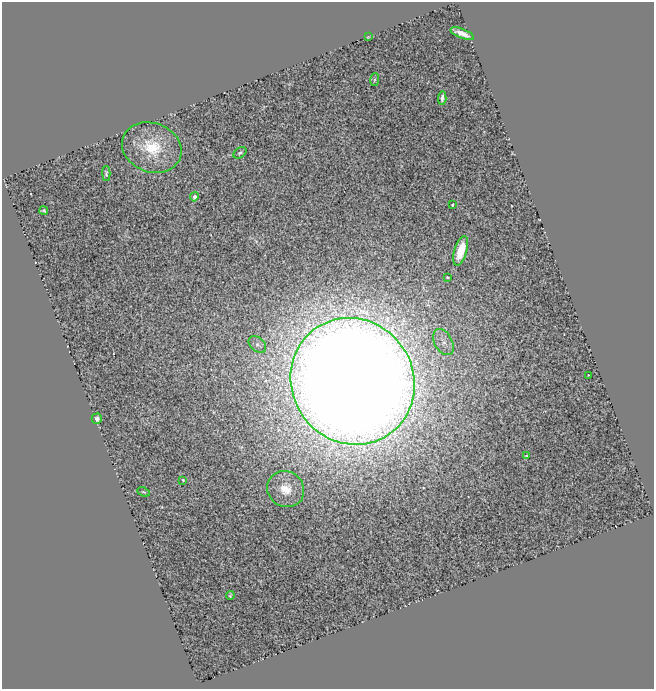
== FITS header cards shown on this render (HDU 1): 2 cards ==
NAXIS1  =                  652
NAXIS2  =                  687

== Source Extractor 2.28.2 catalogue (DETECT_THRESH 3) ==
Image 652 x 687 px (HDU 1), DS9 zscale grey, 1 PNG px = 1 image px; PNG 656 x 691 px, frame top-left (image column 1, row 687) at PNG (2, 2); each listed source drawn as its Kron ellipse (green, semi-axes under 4 px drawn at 4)
Background 1.35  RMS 0.15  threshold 0.464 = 3 sigma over >= 5 px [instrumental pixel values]
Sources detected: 22; all 22 listed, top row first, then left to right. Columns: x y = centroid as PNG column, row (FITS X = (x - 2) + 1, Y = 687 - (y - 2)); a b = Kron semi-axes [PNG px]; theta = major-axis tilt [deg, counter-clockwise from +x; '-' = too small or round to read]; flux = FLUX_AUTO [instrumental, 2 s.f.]
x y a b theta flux
462 34 12 4 -21 86
368 37 3 2 - 8
375 79 7 4 81 17
442 98 7 3 86 39
152 148 30 24 -21 490
240 153 7 5 35 23
106 173 7 3 -87 19
194 197 5 4 - 52
452 205 3 3 - 15
44 211 4 3 - 12
461 251 15 6 73 200
447 277 3 3 - 13
443 342 14 9 -62 80
257 344 10 7 -40 41
589 375 3 2 - 6
353 381 64 61 -56 53000
97 419 5 5 - 34
526 456 3 2 - 7.9
183 480 4 3 - 9.5
286 489 19 17 -35 210
144 492 6 3 -25 12
230 595 4 2 - 14